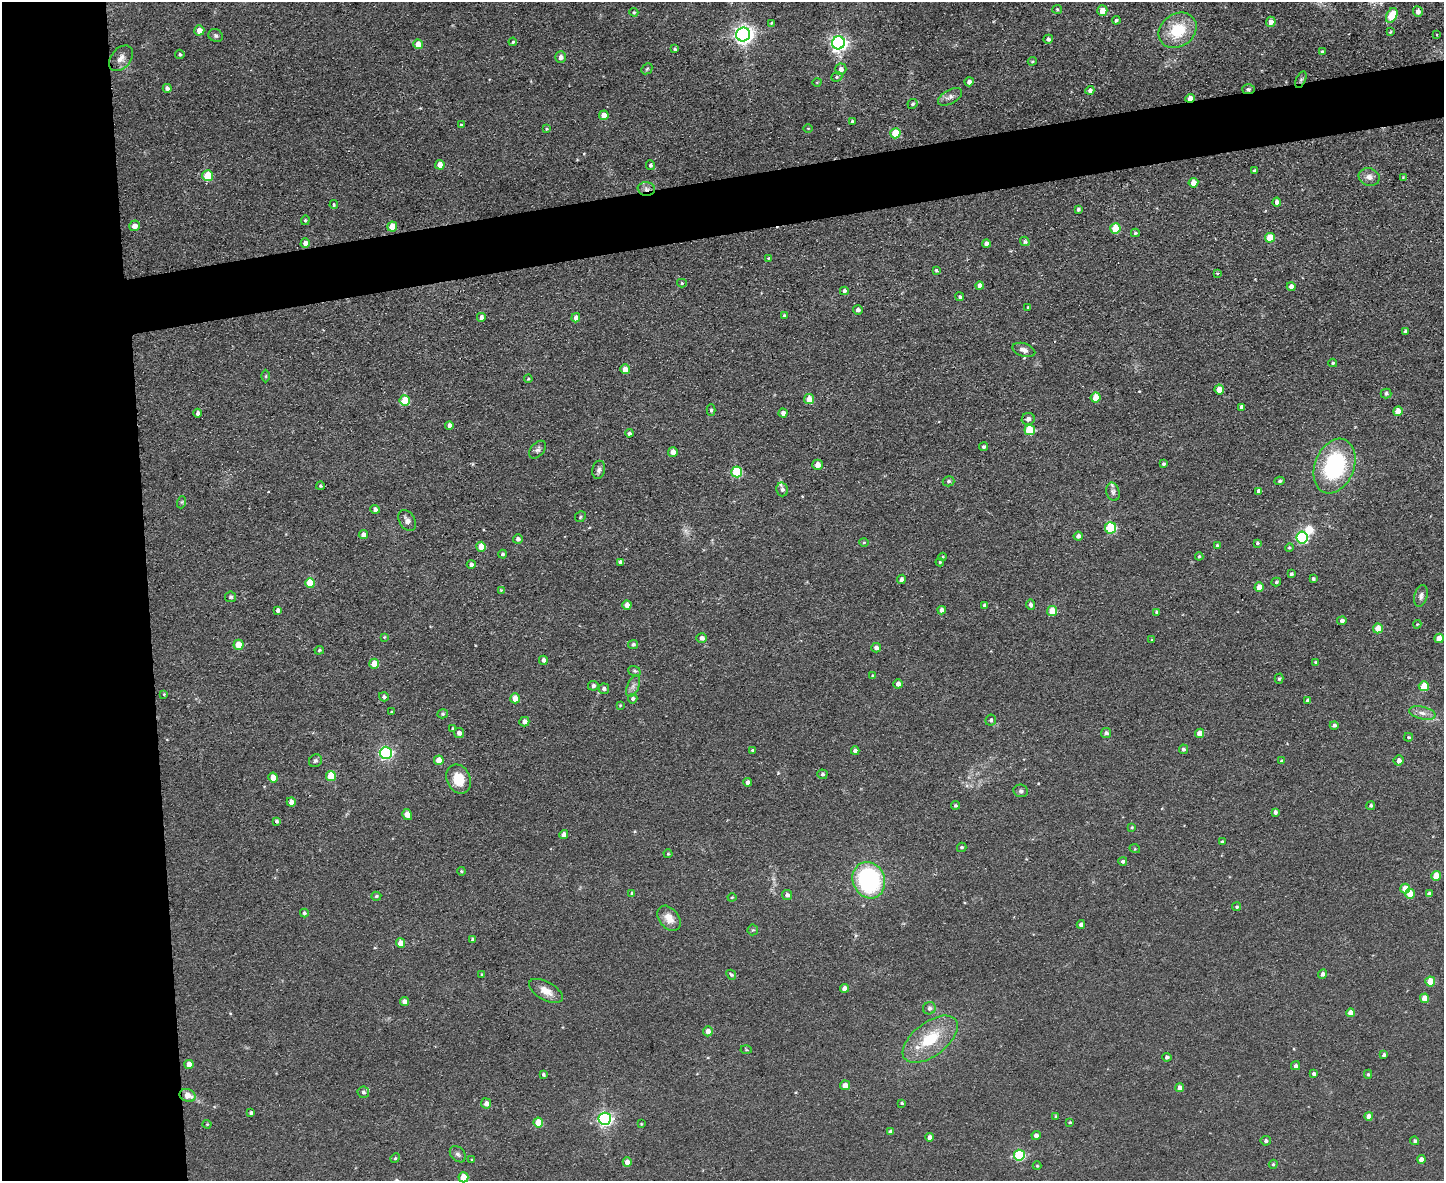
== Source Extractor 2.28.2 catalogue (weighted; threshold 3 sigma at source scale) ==
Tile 7 of 3 x 4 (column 1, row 3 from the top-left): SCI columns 239-1680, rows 1180-2358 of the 4693 x 4717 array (HDU 1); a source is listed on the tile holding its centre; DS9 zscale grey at full resolution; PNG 1446 x 1183 px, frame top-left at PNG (2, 2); each listed source drawn as its Kron ellipse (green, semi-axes under 4 px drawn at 4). Shown black and unused: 14% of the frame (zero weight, under 2 of 3 exposures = <1% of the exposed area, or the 3 px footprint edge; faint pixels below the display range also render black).
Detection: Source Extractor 2.28.2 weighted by HDU 2 'WHT'; one run over the whole footprint, this tile lists its part. Background 0.0555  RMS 0.0087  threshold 0.039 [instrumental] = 3 sigma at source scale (4.5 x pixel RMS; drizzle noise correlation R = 1.50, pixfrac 1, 0.05/0.05 arcsec/px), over >= 5 px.
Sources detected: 280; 1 inside a brighter object's white glare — neither listed nor drawn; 3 inside a brighter listed object's ellipse — not listed separately; the other 276 listed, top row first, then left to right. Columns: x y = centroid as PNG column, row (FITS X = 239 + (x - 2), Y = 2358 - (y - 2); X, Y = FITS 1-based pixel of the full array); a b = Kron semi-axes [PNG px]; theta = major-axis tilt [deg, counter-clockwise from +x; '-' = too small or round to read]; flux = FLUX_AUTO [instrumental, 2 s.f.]
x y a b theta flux
1057 9 5 4 - 1.1
1102 11 5 5 - 9.3
634 12 4 3 - 1.1
1418 12 5 5 - 4.1
1392 15 8 5 63 25
1116 20 4 3 - 1.3
1271 22 5 5 - 5.6
771 23 4 3 - 0.91
199 30 5 5 - 7.6
1178 30 20 16 35 34
1390 32 3 3 - 0.9
743 34 7 7 - 460
1437 35 3 2 - 1.1
216 36 7 6 - 2.1
1048 39 5 4 - 2.2
513 42 4 3 - 1.1
838 43 6 6 - 320
418 44 5 5 - 12
675 49 3 3 - 1.2
1322 52 4 4 - 1.9
180 54 5 4 - 1.5
561 57 5 5 - 4.5
121 58 15 10 50 6.4
1032 61 4 3 - 1
647 69 6 4 44 1.4
841 69 5 5 - 3.9
837 77 6 4 21 1.6
1301 80 9 4 65 1.7
817 82 5 3 - 0.69
969 82 4 4 - 4.2
167 88 4 4 - 3
1248 89 6 5 - 1.8
1090 90 4 4 - 2.7
950 97 13 6 30 4.1
1190 98 5 4 - 8.9
913 104 5 4 - 1.5
604 115 5 4 - 7.7
852 121 3 3 - 1.2
461 125 4 3 - 1.3
808 128 5 3 - 0.63
547 129 4 3 - 0.94
895 133 5 5 - 23
440 165 5 5 - 8.2
650 165 5 4 - 1.6
1254 170 3 3 - 1.2
208 176 5 5 - 32
1369 177 11 8 -15 5
1403 177 4 4 - 0.76
1193 183 5 4 - 8.6
646 189 9 7 -8 3.4
1277 202 4 4 - 3.4
334 205 4 4 - 1.4
1078 209 4 3 - 1.8
305 220 5 4 - 0.94
134 226 5 5 - 6.7
392 226 5 5 - 15
1115 229 5 5 - 27
1135 233 4 3 - 1.1
1270 238 5 5 - 21
1025 241 5 3 - 1.4
305 243 5 4 - 6.2
986 244 4 4 - 3.4
768 258 3 3 - 0.76
936 270 4 4 - 1.2
1218 273 4 3 - 0.92
682 283 5 4 - 1.2
980 286 4 4 - 3.9
1291 287 4 4 - 4.6
844 291 4 4 - 2.8
960 297 4 4 - 1.6
1028 307 3 3 - 1.1
858 310 5 4 - 2.9
784 316 4 3 - 2.1
481 317 4 4 - 3.8
576 318 4 4 - 4.6
1405 331 4 3 - 1.8
1024 350 12 6 -17 4.1
1333 363 4 3 - 1.1
625 369 5 4 - 8.9
266 376 6 4 90 1.2
528 379 4 3 - 0.8
1219 389 5 4 - 11
1386 393 5 5 - 2
1096 397 5 5 - 13
809 399 5 5 - 15
405 400 5 5 - 22
1242 407 4 4 - 3.2
711 410 5 4 - 1.6
1398 411 5 4 - 7.6
197 413 4 4 - 2.4
783 413 4 4 - 3.8
1028 419 6 6 - 3.8
449 425 4 4 - 3.9
1030 430 5 5 - 38
629 433 4 4 - 1.7
984 447 4 4 - 1.4
538 450 10 6 49 2.9
673 452 5 4 - 7
1163 464 4 3 - 1.5
817 465 5 5 - 5.8
1334 466 28 19 68 94
599 470 9 6 77 2.6
737 472 5 5 - 54
948 481 6 5 - 2
1280 481 5 4 - 1.7
320 486 4 4 - 1.3
782 489 7 5 -75 2.7
1259 491 4 4 - 3.8
1113 492 9 6 -77 2.8
182 502 6 4 71 1.1
375 509 4 4 - 3
580 517 6 5 - 1.4
407 520 11 7 -59 4
1111 528 5 5 - 62
363 535 4 4 - 5
1078 536 4 4 - 3.1
1302 538 6 6 - 100
518 539 5 4 - 2.6
864 543 5 3 - 0.87
1257 543 4 3 - 1.2
1217 546 4 4 - 2.4
481 547 5 5 - 12
1289 547 4 4 - 1.1
503 554 4 4 - 1.6
1199 556 4 3 - 1
942 557 4 3 - 1.2
620 562 4 4 - 2.8
940 562 4 4 - 1
471 564 4 4 - 2.7
1291 574 4 3 - 1.6
901 579 4 4 - 2.6
1313 579 3 3 - 1.4
1276 582 5 4 - 1.3
310 583 5 5 - 21
1259 587 5 4 - 7.9
501 590 3 3 - 0.68
1421 596 11 6 75 3.4
231 597 5 5 - 1.7
627 605 4 4 - 6.8
984 605 4 3 - 1.7
1030 605 5 4 - 2.6
278 610 4 3 - 2.4
942 610 4 4 - 3.4
1052 611 5 5 - 20
1157 612 4 4 - 1.7
1342 621 5 4 - 2.8
1417 624 4 4 - 0.73
1378 628 5 4 - 13
384 637 4 4 - 0.81
702 638 5 4 - 3.3
1439 638 5 4 - 9.4
1152 640 3 3 - 0.69
239 645 5 5 - 15
633 645 5 4 - 2.1
876 648 5 4 - 3.7
319 650 5 3 - 1.1
543 660 4 4 - 3.2
1315 662 3 3 - 0.85
374 664 5 5 - 13
634 671 6 4 -19 1.4
873 675 4 3 - 0.7
1279 679 5 4 - 1.2
898 684 4 4 - 4.6
593 686 5 5 - 2.6
633 686 11 6 66 3.4
1424 686 5 5 - 16
604 689 5 5 - 2.5
164 694 3 3 - 0.72
384 697 5 4 - 1.8
515 698 5 5 - 10
633 699 5 4 - 2.1
1308 700 4 3 - 1.9
620 705 3 3 - 0.75
392 712 4 3 - 0.87
1422 713 13 6 -12 5.4
443 714 5 4 - 1.2
991 720 6 5 - 1.9
524 722 5 5 - 4.3
1334 725 4 3 - 2.2
453 729 4 4 - 1.2
459 733 5 5 - 3.8
1106 733 5 5 - 2.5
1200 733 5 4 - 8.8
1408 737 4 3 - 1
1183 749 4 4 - 2
753 750 3 3 - 1.5
855 751 4 4 - 3.4
386 753 6 6 - 170
439 760 5 4 - 13
1399 760 5 5 - 3.6
315 761 7 6 - 1.9
1281 761 4 3 - 1.2
822 774 5 5 - 1.8
331 776 5 5 - 23
273 778 5 4 - 9.9
459 779 15 11 -66 18
748 782 4 4 - 4.1
1021 791 7 6 - 2.1
291 802 4 4 - 4.9
955 805 4 4 - 1.4
1371 805 4 4 - 1.6
1275 812 4 3 - 2.3
407 815 5 4 - 8.5
276 821 4 3 - 1.7
1132 827 4 3 - 0.79
564 835 4 4 - 4.7
1222 842 4 4 - 1.2
962 847 5 4 - 1.5
1135 849 5 3 - 0.84
668 854 4 4 - 0.82
1123 861 4 3 - 1.9
461 871 4 4 - 1
1436 876 5 4 - 12
869 880 18 16 -68 110
1405 888 5 5 - 14
632 894 4 4 - 2.3
1410 894 5 5 - 11
1429 894 4 4 - 3
787 895 5 5 - 2.8
376 896 5 4 - 1.4
732 897 4 4 - 0.86
1237 907 4 4 - 1.3
304 913 4 4 - 1.7
669 918 14 9 -51 9.8
1081 924 4 4 - 3.2
753 930 5 5 - 1.1
473 940 4 4 - 2.4
400 943 5 4 - 9.3
482 974 3 3 - 0.9
1323 974 5 4 - 2.8
731 975 5 4 - 1.3
1430 982 5 5 - 19
845 988 4 4 - 6.7
546 991 19 9 -29 9.2
1425 998 5 4 - 9.6
404 1001 4 4 - 5.7
929 1008 6 6 - 2.8
1350 1013 4 4 - 8
708 1031 5 5 - 5.3
930 1039 32 17 38 38
746 1050 5 3 - 0.84
1384 1055 3 3 - 1.9
1167 1057 4 4 - 2.1
189 1064 5 4 - 7.4
1295 1066 4 4 - 2.1
543 1074 3 3 - 1.5
1314 1074 4 3 - 2
1368 1074 4 4 - 1.3
845 1085 5 5 - 7
1180 1088 4 4 - 4.1
363 1092 6 5 - 2.2
187 1095 8 6 -23 8.7
486 1103 5 5 - 4.3
902 1103 4 3 - 0.98
251 1113 4 3 - 1.9
1369 1116 4 4 - 5.9
1056 1117 4 3 - 1.4
605 1119 6 6 - 200
538 1122 5 5 - 15
1070 1122 3 3 - 1.1
207 1124 4 4 - 0.84
641 1124 4 3 - 0.64
890 1132 4 4 - 2.9
1036 1136 4 4 - 4.5
929 1137 4 4 - 3.9
1266 1141 5 5 - 2.1
1415 1141 4 4 - 1.6
458 1154 9 6 -45 2.7
1019 1155 5 5 - 63
395 1158 5 4 - 1.1
1421 1159 4 4 - 4.6
472 1160 3 3 - 0.88
627 1162 4 4 - 6.5
1273 1164 5 4 - 1.1
1037 1166 4 4 - 0.82
463 1177 5 5 - 18
Overlapping masked pixels (flux is a lower limit): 4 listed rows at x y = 1301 80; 1248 89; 1190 98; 646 189
Isophote crosses this tile's border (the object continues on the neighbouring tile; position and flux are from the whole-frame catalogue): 1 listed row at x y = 463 1177